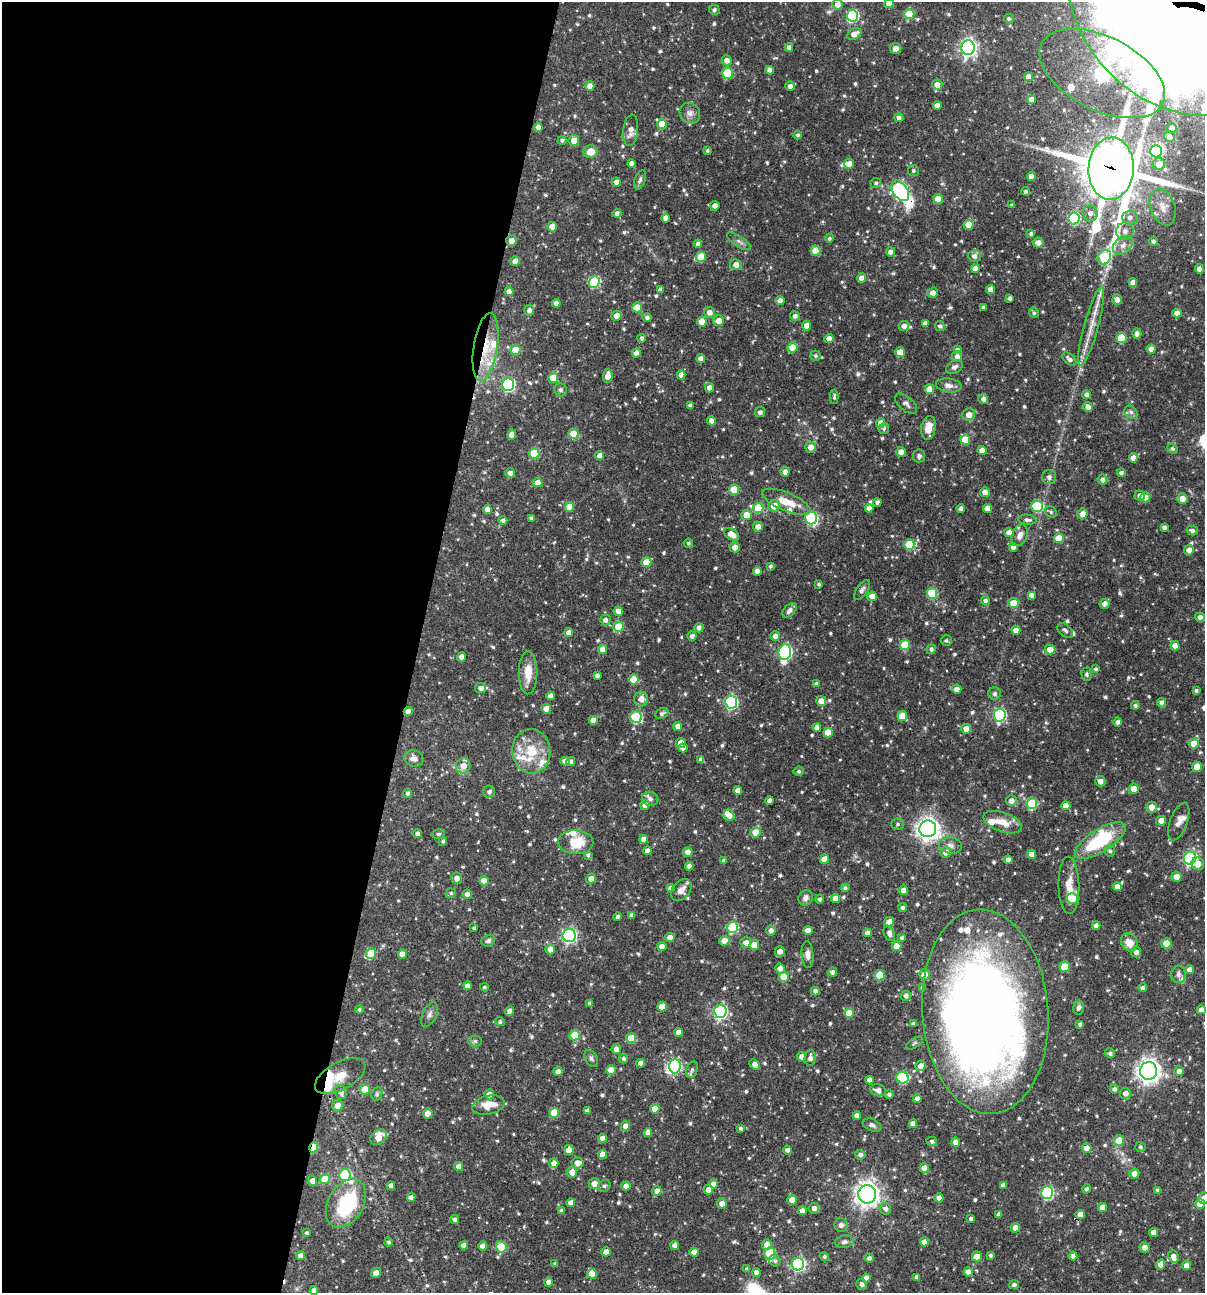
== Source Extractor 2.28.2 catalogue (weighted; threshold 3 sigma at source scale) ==
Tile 5 of 4 x 4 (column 1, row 2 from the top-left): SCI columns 250-1452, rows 2585-3875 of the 5187 x 5168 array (HDU 1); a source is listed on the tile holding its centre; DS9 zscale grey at full resolution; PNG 1207 x 1295 px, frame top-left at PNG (2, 2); each listed source drawn as its Kron ellipse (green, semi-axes under 4 px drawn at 4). Shown black and unused: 35% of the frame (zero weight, under 3 of 4 exposures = <1% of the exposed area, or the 3 px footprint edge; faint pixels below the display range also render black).
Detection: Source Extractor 2.28.2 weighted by HDU 2 'WHT'; one run over the whole footprint, this tile lists its part. Background 0.064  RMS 0.0036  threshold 0.0161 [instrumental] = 3 sigma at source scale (4.5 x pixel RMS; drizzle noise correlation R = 1.50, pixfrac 1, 0.05/0.05 arcsec/px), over >= 5 px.
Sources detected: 778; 6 inside a brighter object's white glare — neither listed nor drawn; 27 inside a brighter listed object's ellipse — not listed separately; of the other 745, all 500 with FLUX_AUTO >= 0.659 (the completeness limit of this list) listed and drawn (245 fainter detections not listed), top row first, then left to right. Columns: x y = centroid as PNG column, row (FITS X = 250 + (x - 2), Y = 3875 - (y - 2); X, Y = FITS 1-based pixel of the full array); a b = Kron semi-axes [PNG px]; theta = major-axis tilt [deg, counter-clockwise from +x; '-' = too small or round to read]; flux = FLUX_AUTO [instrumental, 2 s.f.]
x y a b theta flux
889 3 5 4 - 3.7
838 4 5 5 - 2
1176 8 121 93 -44 18000
714 10 5 5 - 1
909 14 5 5 - 12
852 16 6 5 - 35
1009 19 5 4 - 0.86
854 34 7 5 30 2.9
789 47 4 4 - 1.5
896 48 6 5 - 1.7
968 48 7 6 - 120
727 60 5 5 - 2.2
770 70 4 4 - 1.8
727 73 5 5 - 13
1102 74 68 36 -26 110
1029 77 4 4 - 2.5
937 85 5 5 - 2.7
590 86 5 4 - 2.8
790 86 5 4 - 1.7
1031 99 4 4 - 2.2
937 105 4 4 - 2.3
690 113 10 10 - 1.8
899 118 4 4 - 1.2
662 124 5 5 - 7.3
538 127 4 4 - 2.3
1172 128 5 4 - 1.5
631 130 16 7 84 3
798 135 4 4 - 0.75
1169 137 5 5 - 1.3
562 140 4 4 - 0.68
574 140 5 5 - 2.9
707 150 3 3 - 0.68
591 151 7 6 - 4.2
1156 151 6 6 - 27
632 163 4 4 - 2.3
849 164 5 4 - 2.5
1159 164 6 6 - 3
1111 169 31 22 87 1600
913 171 5 5 - 0.72
1031 176 4 4 - 2.1
640 180 10 5 70 0.89
616 182 4 4 - 1.8
876 183 5 5 - 0.78
900 191 11 7 -54 88
1026 191 4 4 - 0.82
938 199 5 4 - 4.9
1012 205 4 4 - 0.77
715 206 5 4 - 1.8
1163 207 19 12 -70 4.3
617 213 4 4 - 1.2
1090 213 8 7 - 1.9
666 218 4 4 - 2.3
1074 218 6 6 - 33
1130 218 8 7 - 1.5
969 225 5 5 - 6.8
552 227 5 4 - 2.6
1125 231 9 8 - 1.8
1031 234 4 4 - 0.86
829 238 4 4 - 0.68
511 240 5 5 - 2.4
739 241 14 5 -33 1.3
1153 241 4 4 - 0.93
1038 243 5 5 - 2.3
698 244 4 4 - 1.4
1123 245 11 8 40 2.4
815 251 5 5 - 5.2
890 252 4 4 - 1.9
975 256 6 6 - 1.6
701 257 5 5 - 9.4
1104 257 8 6 53 23
515 261 4 4 - 2.8
736 265 6 5 - 2.3
975 268 4 4 - 2.2
1199 269 4 4 - 2.1
862 278 4 4 - 2.9
594 282 6 5 - 27
1133 282 4 4 - 2.3
660 290 4 4 - 1.7
991 290 4 4 - 2.7
509 291 4 4 - 1.9
933 293 5 5 - 2.3
1010 298 4 4 - 0.98
1117 300 5 5 - 1.8
780 301 4 4 - 2.3
556 303 4 4 - 2
637 307 5 5 - 6.1
983 307 4 3 - 0.66
529 310 5 5 - 1.5
709 312 5 5 - 1.9
1034 313 5 4 - 0.69
1177 313 4 4 - 1.9
617 316 5 5 - 2.4
795 316 5 4 - 1.3
647 318 4 4 - 1.1
702 321 5 4 - 5.8
719 321 5 5 - 2.6
925 323 4 4 - 1.5
807 326 5 4 - 3.1
904 326 5 5 - 1.9
940 326 5 5 - 1
1091 326 40 7 75 6.3
1137 334 5 4 - 1.5
642 338 4 3 - 0.94
1121 338 5 5 - 11
829 339 4 4 - 2.5
486 347 34 12 81 11
793 348 5 5 - 7.9
1151 349 4 4 - 2.5
515 350 5 5 - 6.9
957 350 4 4 - 1.3
900 352 5 4 - 5
636 353 4 4 - 2.3
815 356 5 5 - 0.75
957 356 5 5 - 1.6
701 358 4 4 - 1.8
1069 359 8 5 -41 1.3
954 367 9 6 28 1.4
681 375 4 4 - 2.2
608 376 7 4 84 2.8
553 378 5 5 - 7
508 384 6 6 - 44
949 385 13 7 -7 2.1
709 388 5 4 - 2.1
929 389 5 4 - 4.6
561 390 6 6 - 0.93
1086 395 4 4 - 1.4
834 397 7 3 88 0.69
983 399 5 5 - 1.3
906 404 13 7 -41 1.4
690 405 4 4 - 0.72
1088 407 5 4 - 2.1
760 412 5 5 - 1.2
1131 412 7 5 -46 0.93
969 415 6 6 - 2.7
711 421 4 4 - 2
881 423 5 4 - 3.2
884 428 5 5 - 0.87
928 428 12 7 80 4.4
573 434 5 5 - 8.6
512 435 5 4 - 3.5
965 440 5 5 - 7.5
811 447 5 5 - 2.6
1172 448 5 4 - 0.68
982 450 4 4 - 2.9
901 452 5 5 - 2.5
534 453 5 5 - 16
600 456 4 4 - 2.4
919 456 6 6 - 0.97
1133 458 4 4 - 2.5
785 472 4 4 - 2.2
510 473 5 5 - 1.7
1121 473 4 4 - 0.98
1049 477 7 7 - 1.5
1103 480 5 5 - 1.4
538 483 4 4 - 3.1
734 490 5 5 - 10
985 492 5 5 - 2.3
1140 495 5 5 - 1.8
1145 497 5 5 - 2.3
1182 499 5 5 - 3.4
786 502 26 9 -23 7
877 502 4 4 - 1.1
774 506 6 5 - 3.8
1037 506 6 5 - 23
569 507 5 4 - 4.4
758 508 5 5 - 14
869 508 4 4 - 2.1
987 508 4 4 - 2.7
487 509 4 4 - 2.8
961 509 4 4 - 1.6
1051 512 6 5 - 0.68
1082 514 5 5 - 2.3
746 515 5 5 - 4.8
531 518 4 4 - 1.1
811 518 6 6 - 40
503 520 4 4 - 1.1
1027 520 9 5 -4 1.2
758 527 5 5 - 2.3
1164 527 4 3 - 1.1
1192 531 5 5 - 1.1
1009 532 5 4 - 2.5
731 534 8 5 -33 3.7
1020 535 11 7 68 2.1
1059 538 5 5 - 6.2
688 543 4 4 - 0.73
909 545 5 5 - 15
735 547 5 5 - 2.3
1013 547 4 4 - 2
1189 550 5 5 - 2.3
646 562 5 5 - 6.6
770 566 4 4 - 0.72
757 571 4 4 - 2
819 584 4 4 - 0.69
862 590 11 5 57 1.1
932 593 5 5 - 17
1031 595 4 4 - 1.6
872 596 5 4 - 3.2
985 601 4 4 - 1.1
1013 603 5 5 - 5.9
1105 604 5 5 - 2
790 610 8 5 45 1.6
618 611 5 4 - 2.3
1200 617 5 4 - 1.5
605 620 5 5 - 1.4
619 627 5 5 - 8.5
699 628 4 4 - 1.3
1016 630 4 4 - 2.6
1065 631 9 5 -42 0.91
569 633 4 4 - 2.2
692 636 4 4 - 1.3
775 636 5 4 - 1.9
946 641 5 5 - 0.77
905 645 5 5 - 9.7
1175 646 5 4 - 2.3
603 649 4 4 - 3.6
931 649 5 4 - 1
1050 649 5 5 - 4.2
785 652 8 6 82 71
462 657 4 4 - 2.3
1096 669 4 4 - 0.8
528 673 21 9 90 5.2
1087 674 7 5 -89 0.67
597 676 4 3 - 1.2
634 679 5 5 - 7.2
816 684 4 4 - 1.3
481 688 5 5 - 1.9
957 689 5 4 - 2.2
1196 690 3 3 - 0.78
995 694 6 6 - 1
550 696 4 4 - 2
641 699 7 7 - 2.7
821 701 5 5 - 3.3
731 702 6 6 - 48
1161 703 5 4 - 1.2
1135 705 4 4 - 0.7
546 709 4 4 - 4.3
408 711 4 4 - 2.3
662 713 7 5 25 0.92
1000 715 6 6 - 44
902 716 5 5 - 7.3
636 717 6 5 - 27
593 720 4 4 - 2.4
1118 722 5 4 - 1.1
677 726 4 4 - 1.9
817 728 4 4 - 2.2
966 729 5 5 - 2.5
828 732 5 5 - 5.1
681 743 5 4 - 4
1194 743 5 5 - 6.5
683 748 4 4 - 2
531 751 22 19 -84 11
414 758 10 8 -21 2.2
701 760 4 4 - 1.6
565 761 4 4 - 2
571 762 4 4 - 1.1
463 766 8 7 - 3.4
1197 767 5 4 - 5.6
799 771 5 5 - 0.78
1100 781 5 5 - 2.2
1133 789 5 5 - 3.6
738 790 4 4 - 2.9
489 792 6 6 - 1.3
407 793 5 4 - 0.86
650 799 8 7 - 1.3
770 801 4 4 - 2
1011 801 5 5 - 1.9
1032 804 5 5 - 20
645 805 4 4 - 2.2
1066 806 4 4 - 3.5
1151 807 5 5 - 2.9
729 815 6 5 - 2.8
1161 821 5 5 - 2.7
1003 822 20 9 -19 4.7
1179 822 20 8 69 2.8
897 824 6 5 - 0.77
928 829 8 8 - 230
756 832 5 5 - 4.7
417 834 4 4 - 1.3
438 834 7 4 10 0.66
643 839 4 4 - 2
1100 840 29 11 32 22
443 841 4 4 - 0.68
576 842 17 12 -3 9
950 845 12 8 -10 1.7
647 851 4 4 - 1.7
1110 851 5 5 - 0.84
688 852 5 4 - 2.3
945 852 5 5 - 2.4
1032 854 4 4 - 2.1
588 855 4 4 - 0.88
1190 858 6 6 - 70
825 859 5 4 - 3.8
1008 860 4 4 - 2.1
724 861 4 3 - 1
1198 864 6 6 - 3.1
689 866 4 4 - 1.8
1177 877 5 5 - 2.5
457 878 5 5 - 2.3
591 879 5 4 - 2.4
484 881 4 4 - 4.6
1069 885 29 10 -88 5.5
1117 887 4 4 - 2.4
671 888 4 4 - 1.6
845 888 4 4 - 0.93
681 890 12 8 47 2.6
903 890 4 4 - 2.4
451 893 5 5 - 0.71
467 894 4 4 - 1.5
806 898 8 7 - 1.6
835 898 4 4 - 2.9
819 899 4 4 - 0.92
1072 899 5 5 - 14
903 908 4 4 - 0.85
632 915 4 4 - 1.6
617 917 4 3 - 0.85
889 922 5 4 - 2.8
1096 926 4 4 - 1.7
732 927 5 5 - 24
474 928 4 3 - 0.75
771 930 5 5 - 1.7
808 930 5 4 - 2.6
868 933 4 4 - 1.5
889 934 8 5 -66 1.7
569 935 6 6 - 72
670 937 4 4 - 2.2
902 938 4 3 - 0.75
488 941 7 6 - 1
724 941 5 4 - 3.3
746 942 5 5 - 2.2
1129 942 9 8 - 3.6
1166 944 5 5 - 8.2
754 945 5 5 - 4.8
662 946 4 4 - 2.4
897 946 5 5 - 4.2
550 949 5 5 - 2.5
780 951 5 5 - 2.2
1136 952 5 5 - 1.6
371 953 5 5 - 8.1
402 954 4 4 - 2.7
808 955 13 6 -86 1.8
1065 967 5 5 - 7.7
780 969 5 4 - 2.1
1190 970 4 4 - 2.1
832 972 5 4 - 1.5
925 974 5 5 - 2.8
1178 974 9 7 89 1.6
880 975 5 5 - 10
784 977 5 5 - 8.9
467 986 4 4 - 2.6
484 987 4 4 - 0.66
923 988 4 4 - 1.6
1143 988 4 4 - 1.3
815 991 4 4 - 1.4
906 996 5 5 - 1.4
589 1003 4 4 - 0.69
662 1007 5 4 - 4.6
1078 1007 7 5 77 1.1
359 1010 4 4 - 0.75
1201 1010 4 4 - 2.4
509 1011 5 4 - 1.6
720 1011 6 6 - 63
985 1012 102 63 -86 410
849 1013 5 5 - 8.7
429 1014 13 7 64 1.5
500 1022 4 4 - 0.8
913 1024 4 3 - 0.8
1080 1024 4 4 - 0.99
679 1032 4 4 - 3
575 1035 5 5 - 9
631 1038 5 5 - 8.2
475 1041 6 5 - 0.86
914 1043 9 5 33 0.77
616 1049 5 4 - 2.2
1110 1053 5 5 - 0.86
801 1057 5 4 - 1.9
591 1058 9 6 -61 0.9
810 1058 8 5 85 1.4
623 1059 5 4 - 0.82
641 1063 4 4 - 2.3
755 1065 6 4 -42 2.4
675 1066 7 5 89 29
920 1066 5 5 - 2.3
611 1070 5 5 - 6.2
692 1070 8 5 71 0.98
1148 1071 9 8 - 220
1179 1071 5 4 - 1.4
558 1072 4 4 - 2.2
340 1076 28 13 28 7.1
902 1078 6 5 - 29
870 1080 4 4 - 2.2
1114 1089 4 4 - 1.1
365 1090 5 5 - 10
878 1090 8 6 -17 2.2
341 1092 7 6 - 2.1
1125 1093 5 5 - 1.8
377 1094 7 5 70 0.71
489 1094 5 5 - 2.5
889 1094 5 4 - 0.84
917 1099 4 4 - 1.9
338 1105 5 5 - 2.6
488 1105 17 9 12 5.6
655 1109 5 4 - 4.4
587 1111 4 4 - 1.2
554 1113 5 5 - 8.3
428 1114 5 5 - 4.4
857 1116 4 4 - 1.9
913 1124 4 4 - 2.1
872 1125 10 6 -22 1
625 1126 5 4 - 2.4
740 1128 3 3 - 0.74
648 1133 4 4 - 2.3
379 1137 9 6 42 4.8
602 1138 4 4 - 2.2
932 1141 5 4 - 0.88
1119 1141 5 5 - 8.1
956 1142 4 4 - 2.3
314 1147 5 3 - 10
1140 1147 5 5 - 0.67
1087 1148 5 4 - 3.1
569 1150 5 4 - 3
787 1150 4 4 - 1.3
602 1155 4 4 - 2.8
860 1155 5 5 - 1.2
554 1163 5 4 - 2.3
577 1163 6 5 - 2.7
459 1166 4 4 - 2.4
924 1168 4 4 - 3.7
572 1172 5 5 - 2.9
1134 1174 5 5 - 2.6
345 1175 6 5 - 33
325 1179 5 5 - 8.1
312 1181 5 5 - 2.2
594 1184 5 5 - 2.5
713 1184 4 4 - 1.7
1003 1185 4 4 - 1.6
391 1186 4 4 - 1.7
604 1186 6 5 - 0.67
626 1186 4 4 - 1.8
1086 1189 4 4 - 0.92
708 1190 5 4 - 2.6
1157 1190 4 3 - 0.72
657 1191 5 4 - 2.2
1047 1193 6 6 - 40
867 1194 9 8 - 240
411 1198 4 4 - 1.9
939 1198 4 4 - 1.6
1204 1198 6 5 - 2.6
792 1200 5 4 - 3.6
346 1203 26 17 59 26
571 1203 4 4 - 2.2
722 1204 5 4 - 2.6
1200 1204 5 5 - 6
814 1208 5 5 - 1.8
1102 1208 4 4 - 3.6
885 1209 6 5 - 1.2
561 1211 4 4 - 1.1
802 1211 4 4 - 2.2
999 1214 4 4 - 1.2
1080 1214 4 4 - 2.8
971 1219 4 4 - 0.91
455 1220 4 4 - 1.1
841 1225 7 6 - 1.3
1015 1228 5 4 - 2.1
307 1233 3 3 - 0.68
1153 1233 4 4 - 2.3
389 1242 4 4 - 0.78
844 1242 9 6 12 1.1
924 1242 4 4 - 2.6
464 1245 4 4 - 2.1
675 1245 4 4 - 1.9
767 1245 5 5 - 2.7
483 1246 4 4 - 2.8
501 1247 5 5 - 11
1145 1247 5 5 - 2
606 1252 4 4 - 2.5
694 1252 4 4 - 2.4
770 1253 6 5 - 17
990 1255 4 4 - 0.72
301 1256 4 4 - 2.2
977 1256 5 5 - 2.8
1073 1256 4 4 - 2
1173 1256 6 5 - 2.1
824 1257 5 4 - 0.79
869 1258 4 4 - 1.1
775 1261 6 5 - 0.8
555 1264 3 3 - 0.72
798 1264 6 6 - 62
1161 1264 5 4 - 2.1
1186 1266 5 4 - 2.2
747 1269 4 4 - 0.87
756 1272 4 4 - 2
968 1272 4 4 - 1.9
376 1273 5 4 - 1.7
592 1274 5 5 - 6.9
916 1277 4 3 - 0.87
866 1278 4 4 - 2.2
548 1282 4 4 - 2.1
862 1284 5 5 - 1.2
1014 1285 5 4 - 0.89
314 1291 4 4 - 2
Overlapping masked pixels (flux is a lower limit): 8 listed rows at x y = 1176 8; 1111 169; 900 191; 511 240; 486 347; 408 711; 985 1012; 314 1147
Isophote crosses this tile's border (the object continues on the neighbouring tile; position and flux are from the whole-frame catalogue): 4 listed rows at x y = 889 3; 1176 8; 1204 1198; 314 1291